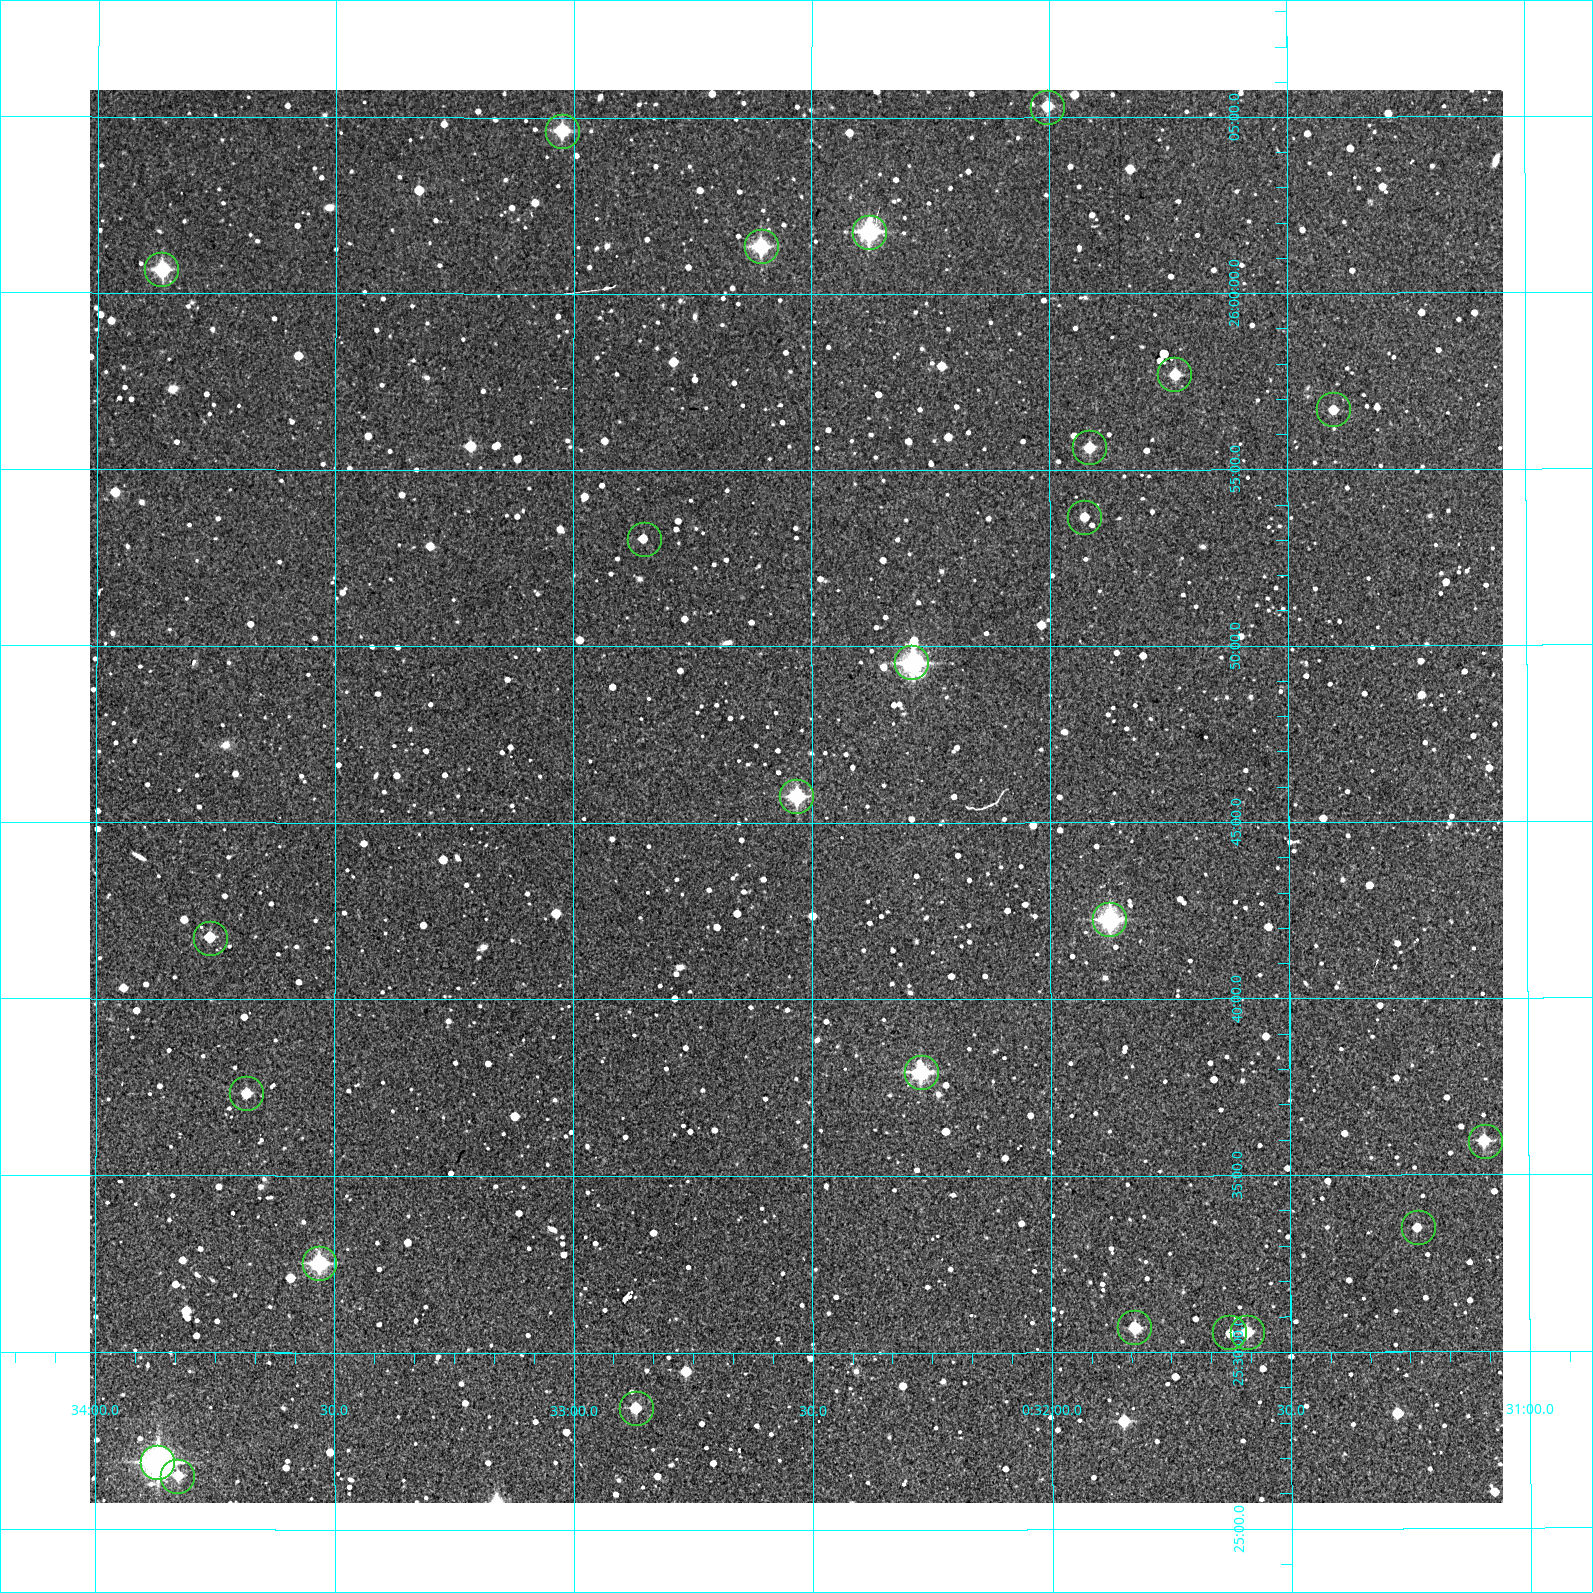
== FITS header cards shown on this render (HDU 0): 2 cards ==
NAXIS1  =                 1413 /Length X axis
NAXIS2  =                 1413 /Length Y axis

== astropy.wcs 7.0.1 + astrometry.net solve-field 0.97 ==
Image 1413 x 1413 px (HDU 0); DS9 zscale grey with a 90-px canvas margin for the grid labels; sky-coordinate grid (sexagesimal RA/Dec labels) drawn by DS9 from the SOLVED WCS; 25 Tycho-2 reference stars matched to detected sources circled (green)
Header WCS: RA---TAN/DEC--TAN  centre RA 00:32:32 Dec +25:46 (8.13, +25.76 deg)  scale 1.7 arcsec/px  FOV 40.1' x 40.1'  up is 0 deg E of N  parity normal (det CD < 0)
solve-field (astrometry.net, Tycho-2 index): VERIFIED the header's WCS against the Tycho-2 star catalogue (verified at 2 index scales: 17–25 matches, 0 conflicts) and refined it, rather than solving blind
Solved WCS: RA---TAN-SIP/DEC--TAN-SIP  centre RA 00:32:32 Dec +25:46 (8.13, +25.76 deg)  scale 1.7 arcsec/px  FOV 40.0' x 40.0'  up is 0 deg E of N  parity normal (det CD < 0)
The solver's refit moves the header's centre by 1.1 arcsec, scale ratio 0.9994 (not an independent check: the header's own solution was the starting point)
Tycho-2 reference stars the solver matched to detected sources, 25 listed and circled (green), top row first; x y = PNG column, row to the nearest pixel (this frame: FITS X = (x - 90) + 1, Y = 1413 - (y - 90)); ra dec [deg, ICRS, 3 dp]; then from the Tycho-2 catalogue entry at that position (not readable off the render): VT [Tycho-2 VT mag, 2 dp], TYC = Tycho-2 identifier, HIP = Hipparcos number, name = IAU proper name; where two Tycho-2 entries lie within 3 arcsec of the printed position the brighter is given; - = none
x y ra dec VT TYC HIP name
1047 107 8.001 +26.089 11.65 1734-290-1 - -
562 131 8.256 +26.077 10.51 1734-20-1 - -
869 232 8.095 +26.029 10.33 1734-310-1 2546 -
761 246 8.152 +26.023 10.48 1734-534-1 - -
161 269 8.467 +26.011 10.09 1741-1234-1 - -
1174 374 7.935 +25.962 11.49 1734-54-1 - -
1333 409 7.851 +25.945 12.24 1734-498-1 - -
1089 447 7.979 +25.928 11.41 1734-1108-1 - -
1084 517 7.982 +25.894 11.81 1734-126-1 - -
644 539 8.213 +25.884 12.67 1734-722-1 - -
911 662 8.073 +25.826 9.31 1734-836-1 - -
796 796 8.133 +25.763 10.04 1734-612-1 - -
1109 919 7.969 +25.704 9.39 1734-406-1 - -
210 938 8.440 +25.695 11.94 1741-1359-1 - -
921 1072 8.068 +25.632 9.97 1734-1553-1 - -
246 1093 8.421 +25.622 11.78 1741-1876-1 - -
1485 1141 7.773 +25.599 11.15 1734-1550-1 - -
1418 1227 7.808 +25.559 12.19 1734-716-1 - -
319 1263 8.383 +25.542 10.20 1741-1270-1 - -
1134 1327 7.957 +25.512 11.00 1734-556-1 - -
1229 1332 7.907 +25.509 11.90 1734-1180-1 - -
1247 1332 7.898 +25.509 11.60 1734-94-1 - -
636 1408 8.217 +25.474 11.62 1734-1370-1 - -
157 1462 8.468 +25.448 8.45 1741-1566-1 2672 -
177 1476 8.457 +25.442 10.55 1741-1387-1 - -